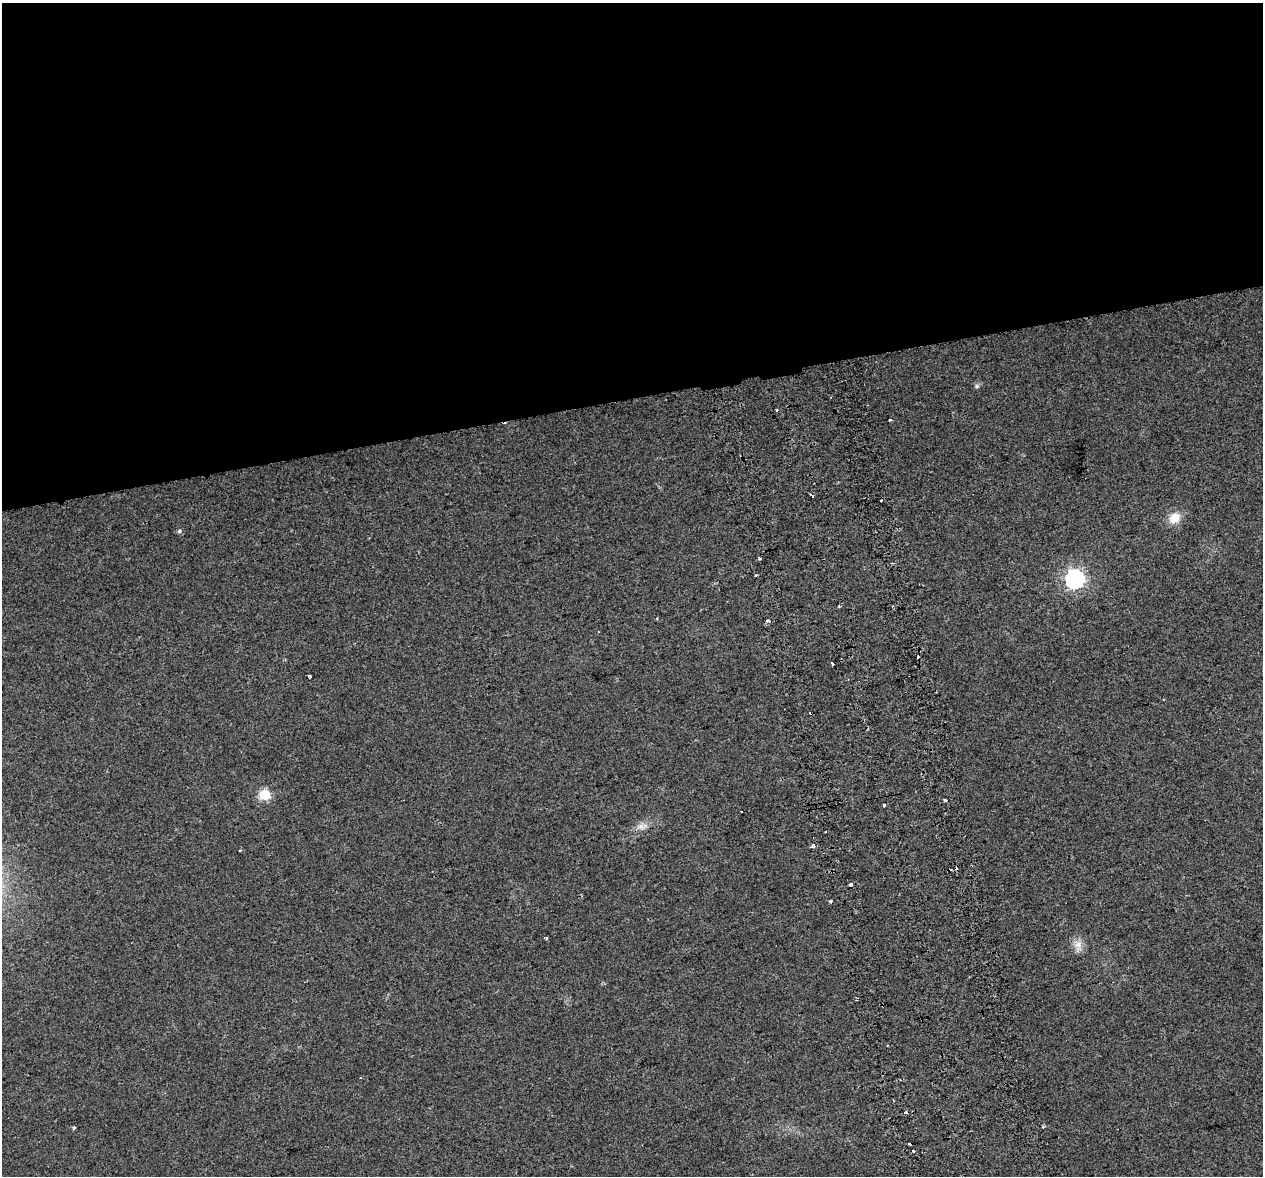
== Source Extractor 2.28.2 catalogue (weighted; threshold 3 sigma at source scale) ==
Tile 2 of 4 x 4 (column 2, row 1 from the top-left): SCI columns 1319-2579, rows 3628-4801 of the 5157 x 4856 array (HDU 1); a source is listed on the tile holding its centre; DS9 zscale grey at full resolution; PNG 1265 x 1178 px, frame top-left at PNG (2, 3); no overlay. Shown black and unused: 34% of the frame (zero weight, under 2 of 3 exposures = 3% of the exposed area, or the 3 px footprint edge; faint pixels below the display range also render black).
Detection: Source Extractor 2.28.2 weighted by HDU 2 'WHT'; one run over the whole footprint, this tile lists its part. Background 0.0212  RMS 0.0071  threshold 0.0319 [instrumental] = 3 sigma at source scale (4.5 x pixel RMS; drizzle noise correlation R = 1.50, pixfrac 1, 0.0396/0.0396 arcsec/px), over >= 5 px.
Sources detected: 34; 11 cosmic-ray / hot-pixel residue — not listed; the other 23 listed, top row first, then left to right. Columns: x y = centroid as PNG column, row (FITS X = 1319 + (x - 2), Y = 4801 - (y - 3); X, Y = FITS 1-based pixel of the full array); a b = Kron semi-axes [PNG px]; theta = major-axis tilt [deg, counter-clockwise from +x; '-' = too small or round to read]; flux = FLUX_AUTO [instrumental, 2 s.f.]
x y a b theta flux
977 386 6 5 - 1.4
776 410 3 3 - 2.9
890 420 3 3 - 2.4
1174 518 16 12 35 9.6
179 531 6 5 - 1.1
759 558 3 3 - 1.1
1075 579 7 7 - 270
657 618 3 2 - 0.73
768 621 3 3 - 4.1
264 795 6 6 - 48
945 800 4 3 - 4
884 805 4 3 - 1.4
641 827 11 7 -26 3.7
813 846 3 3 - 5.4
240 850 3 2 - 1.6
851 885 3 3 - 4.9
830 901 3 3 - 22
1078 945 14 11 -90 6.2
360 1078 3 2 - 0.64
1043 1126 4 3 - 0.91
74 1128 5 4 - 1
909 1144 3 3 - 3.5
913 1151 3 3 - 2.6